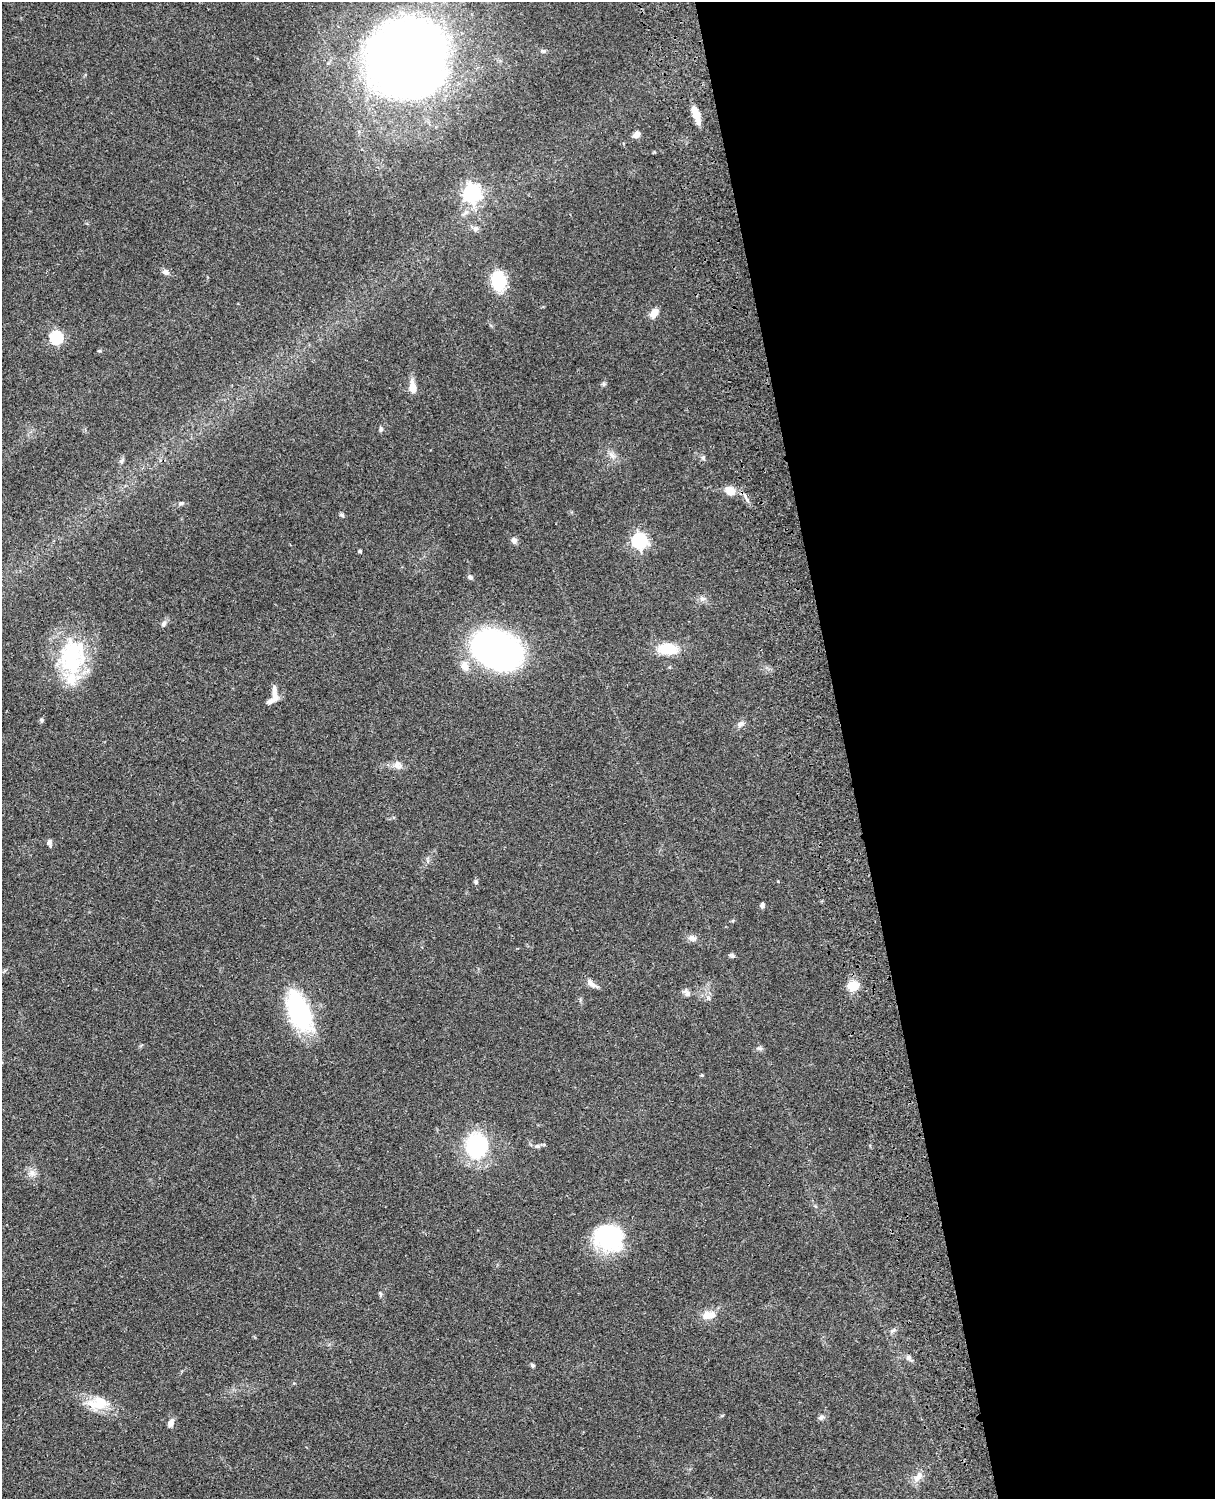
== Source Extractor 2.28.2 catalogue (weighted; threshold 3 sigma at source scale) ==
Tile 8 of 4 x 3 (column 4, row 2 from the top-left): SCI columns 3761-4973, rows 1770-3266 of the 5091 x 4922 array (HDU 1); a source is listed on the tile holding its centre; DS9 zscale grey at full resolution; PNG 1217 x 1501 px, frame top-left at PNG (2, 2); no overlay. Shown black and unused: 30% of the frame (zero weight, under 3 of 4 exposures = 6% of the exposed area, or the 3 px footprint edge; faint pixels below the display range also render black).
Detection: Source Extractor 2.28.2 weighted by HDU 2 'WHT'; one run over the whole footprint, this tile lists its part. Background 0.0869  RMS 0.0062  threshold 0.0277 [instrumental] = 3 sigma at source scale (4.5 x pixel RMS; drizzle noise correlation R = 1.50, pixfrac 1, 0.05/0.05 arcsec/px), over >= 5 px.
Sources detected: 62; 4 inside a brighter listed object's ellipse — not listed separately; the other 58 listed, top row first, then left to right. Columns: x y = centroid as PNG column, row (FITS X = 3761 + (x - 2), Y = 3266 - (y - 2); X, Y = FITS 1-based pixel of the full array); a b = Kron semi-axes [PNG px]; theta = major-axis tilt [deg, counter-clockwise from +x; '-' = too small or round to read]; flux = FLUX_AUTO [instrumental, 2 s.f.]
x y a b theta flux
543 51 6 5 - 1.1
407 58 67 64 51 610
696 114 21 7 -71 8.2
636 135 9 6 42 2.9
472 193 7 7 - 210
475 229 8 8 - 2.1
165 272 9 7 -12 2.1
498 281 15 10 -85 38
654 313 12 8 53 4.7
56 337 6 6 - 78
99 351 5 3 - 0.65
604 384 6 4 -19 0.95
413 387 14 8 -85 6.7
381 429 7 5 -77 1.1
612 455 12 7 -58 3.2
703 457 6 5 - 1.2
122 461 8 5 50 1.3
730 491 13 10 -36 7.1
181 503 7 5 22 1.4
342 515 7 5 -28 0.99
514 540 8 7 - 2.2
639 541 7 6 - 150
360 551 4 4 - 0.72
470 577 6 5 - 1.4
702 599 9 6 15 2.2
164 624 8 6 60 1.8
668 649 17 11 -5 20
497 650 32 23 -22 270
72 656 50 33 79 54
464 666 12 10 -72 6
274 692 18 6 90 3.6
41 720 6 5 - 1
740 724 10 7 31 2.5
398 765 13 11 -59 3.8
49 843 10 6 -77 2
476 881 6 5 - 1.2
762 905 6 5 - 1.5
692 938 12 7 -29 2.7
732 956 8 5 -49 1.2
592 984 17 7 -34 3.4
853 986 11 10 - 10
687 993 12 7 -52 2.5
299 1011 46 22 -66 65
760 1049 7 4 -20 1.2
702 1075 5 4 - 0.74
476 1146 26 22 83 53
537 1146 7 4 17 1.2
32 1173 10 9 - 3.4
608 1237 32 27 -23 56
380 1294 7 4 -70 0.93
709 1315 17 10 1 8.2
893 1331 10 5 35 1.6
908 1358 8 7 - 1.9
532 1365 6 4 -41 0.94
97 1405 32 13 -10 15
821 1417 9 6 29 1.6
171 1422 10 6 66 2.8
918 1476 18 8 53 4.9
Unlisted compact peaks at least as high as the median listed source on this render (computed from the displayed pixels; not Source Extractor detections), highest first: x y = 708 998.